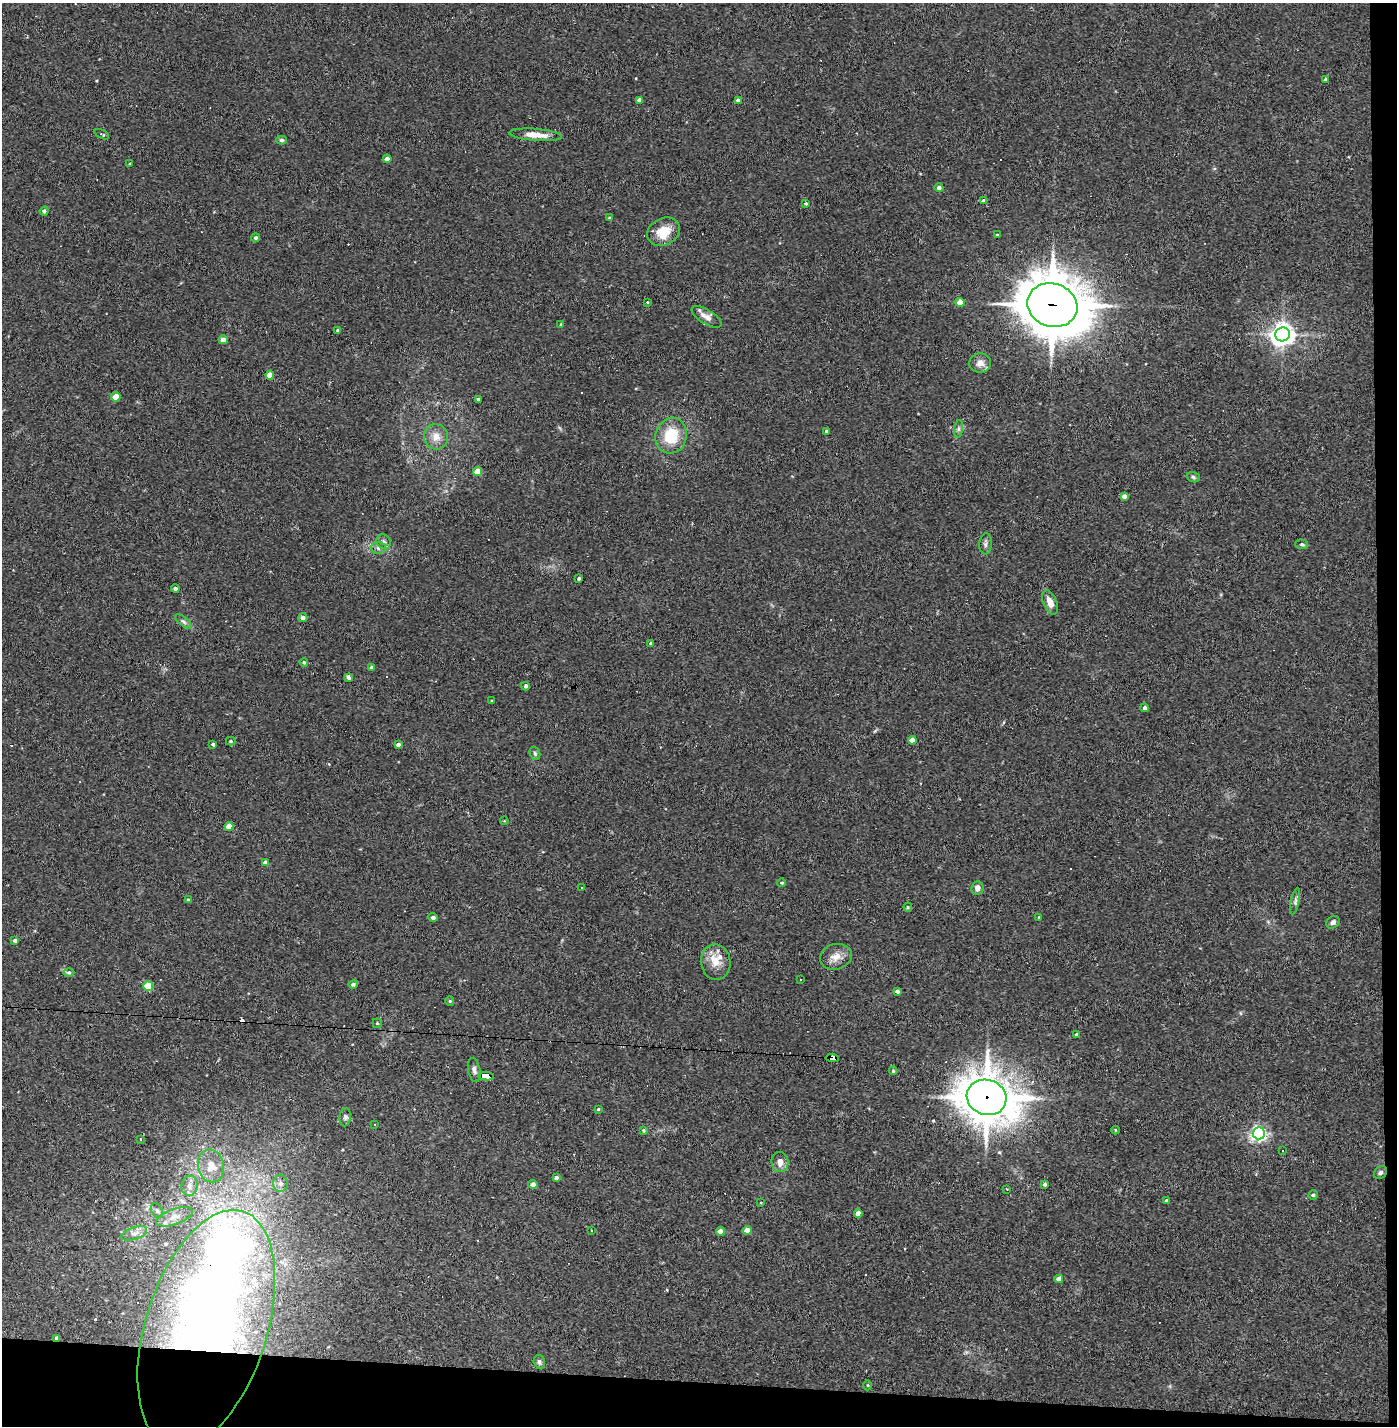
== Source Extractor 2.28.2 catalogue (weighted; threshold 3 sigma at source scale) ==
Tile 9 of 3 x 3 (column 3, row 3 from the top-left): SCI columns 2848-4242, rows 1-1424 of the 4297 x 4272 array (HDU 1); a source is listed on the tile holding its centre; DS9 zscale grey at full resolution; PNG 1399 x 1428 px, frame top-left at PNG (2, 3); each listed source drawn as its Kron ellipse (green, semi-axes under 4 px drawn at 4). Shown black and unused: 4% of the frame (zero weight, under 2 of 3 exposures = <1% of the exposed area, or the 3 px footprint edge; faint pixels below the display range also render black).
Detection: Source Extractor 2.28.2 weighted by HDU 2 'WHT'; one run over the whole footprint, this tile lists its part. Background 0.0582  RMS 0.0052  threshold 0.0234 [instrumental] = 3 sigma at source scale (4.5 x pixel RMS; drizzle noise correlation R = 1.50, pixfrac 1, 0.05/0.05 arcsec/px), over >= 5 px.
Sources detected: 133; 2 inside a brighter object's white glare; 9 cosmic-ray / hot-pixel residue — neither listed nor drawn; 6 inside a brighter listed object's ellipse — not listed separately; the other 116 listed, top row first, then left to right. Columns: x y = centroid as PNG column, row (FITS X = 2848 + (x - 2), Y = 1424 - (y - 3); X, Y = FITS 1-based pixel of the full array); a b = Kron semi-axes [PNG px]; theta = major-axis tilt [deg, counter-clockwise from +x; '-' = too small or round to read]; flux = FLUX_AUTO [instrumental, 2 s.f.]
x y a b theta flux
1325 80 4 3 - 1.3
639 100 4 4 - 2.4
738 100 4 3 - 1.8
102 134 8 4 -26 0.78
536 135 26 6 -5 7.2
281 140 5 4 - 1
387 159 4 4 - 3.7
130 164 3 3 - 0.47
939 188 4 4 - 1.8
984 201 4 4 - 2.1
806 203 3 3 - 0.84
44 211 4 4 - 1.5
610 218 4 3 - 1.2
664 232 17 13 27 11
997 234 4 2 - 0.38
256 238 4 4 - 1
647 302 4 4 - 0.45
960 302 4 4 - 7.4
1052 305 25 21 -17 2400
706 317 17 7 -31 3.8
561 324 3 2 - 0.44
338 330 4 3 - 1.1
1283 334 7 7 - 430
223 340 4 4 - 4.1
980 363 11 9 -2 3.8
270 375 4 4 - 8.2
116 397 4 4 - 8
478 399 3 3 - 1.1
959 429 9 4 81 1.1
826 431 3 3 - 0.78
671 436 18 15 74 17
436 437 13 12 - 5.5
477 471 4 4 - 10
1193 477 7 5 -20 1
1124 496 4 4 - 2.1
384 542 8 6 -50 1.6
986 544 10 6 85 1.7
1302 544 6 4 -3 0.97
378 548 7 6 - 1.5
579 578 3 3 - 1.1
175 589 4 3 - 1.6
1050 603 13 6 -67 4.8
303 618 4 4 - 2.2
184 622 10 4 -40 1.3
651 643 3 3 - 0.77
304 662 4 3 - 0.76
371 668 4 3 - 1.5
348 678 4 3 - 1.7
525 686 4 3 - 1.7
492 701 3 2 - 0.46
1145 708 4 4 - 1.1
912 740 4 4 - 6.7
231 741 5 4 - 0.69
213 744 4 3 - 1
398 745 4 3 - 2.2
535 753 7 5 -69 0.91
504 821 4 3 - 0.41
229 826 4 4 - 6.9
265 863 4 4 - 2.6
782 883 4 3 - 0.58
581 887 3 3 - 1.5
977 888 7 6 - 2.8
188 900 3 3 - 0.67
1295 901 13 4 77 1.5
908 907 4 4 - 0.54
433 917 4 4 - 1.5
1039 917 4 2 - 0.34
1333 922 7 5 40 1.6
15 941 4 4 - 1.4
836 957 16 12 16 5.5
716 962 18 14 -80 7.7
69 973 5 4 - 0.78
800 980 2 2 - 0.33
353 984 5 4 - 1.1
148 986 5 5 - 20
897 991 4 4 - 1.5
450 1001 4 4 - 0.62
377 1023 5 4 - 0.63
1077 1035 4 3 - 1.5
832 1058 6 4 -5 120
474 1070 12 6 -78 1.8
893 1071 4 4 - 0.87
486 1076 8 4 -3 57
987 1097 20 17 -19 1700
598 1109 3 3 - 0.51
345 1117 9 5 83 1.5
375 1125 3 3 - 2.4
644 1130 4 4 - 0.73
1115 1130 4 3 - 0.38
1259 1133 6 6 - 160
141 1139 3 2 - 0.53
1283 1150 3 3 - 1.5
780 1162 10 8 -85 3.6
211 1166 16 13 -78 7.9
1380 1173 7 5 45 1.2
556 1178 4 3 - 1.5
281 1183 8 7 - 2.6
533 1184 4 4 - 2.4
1045 1184 4 3 - 1.4
190 1186 10 8 77 3
1007 1189 3 2 - 0.49
1313 1195 5 4 - 0.94
1167 1201 3 3 - 1.1
761 1203 4 2 - 0.36
157 1210 8 5 -63 1.3
858 1213 4 4 - 4.1
174 1217 19 7 18 4.6
747 1230 4 4 - 5.7
591 1231 3 2 - 0.78
720 1231 4 4 - 5.2
134 1233 13 6 19 2.5
1059 1279 4 4 - 3.2
206 1328 123 61 72 450
57 1338 4 4 - 1.6
539 1362 7 5 -74 1.3
868 1385 5 3 - 0.5
Overlapping masked pixels (flux is a lower limit): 6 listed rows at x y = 1052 305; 832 1058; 486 1076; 987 1097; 206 1328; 57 1338